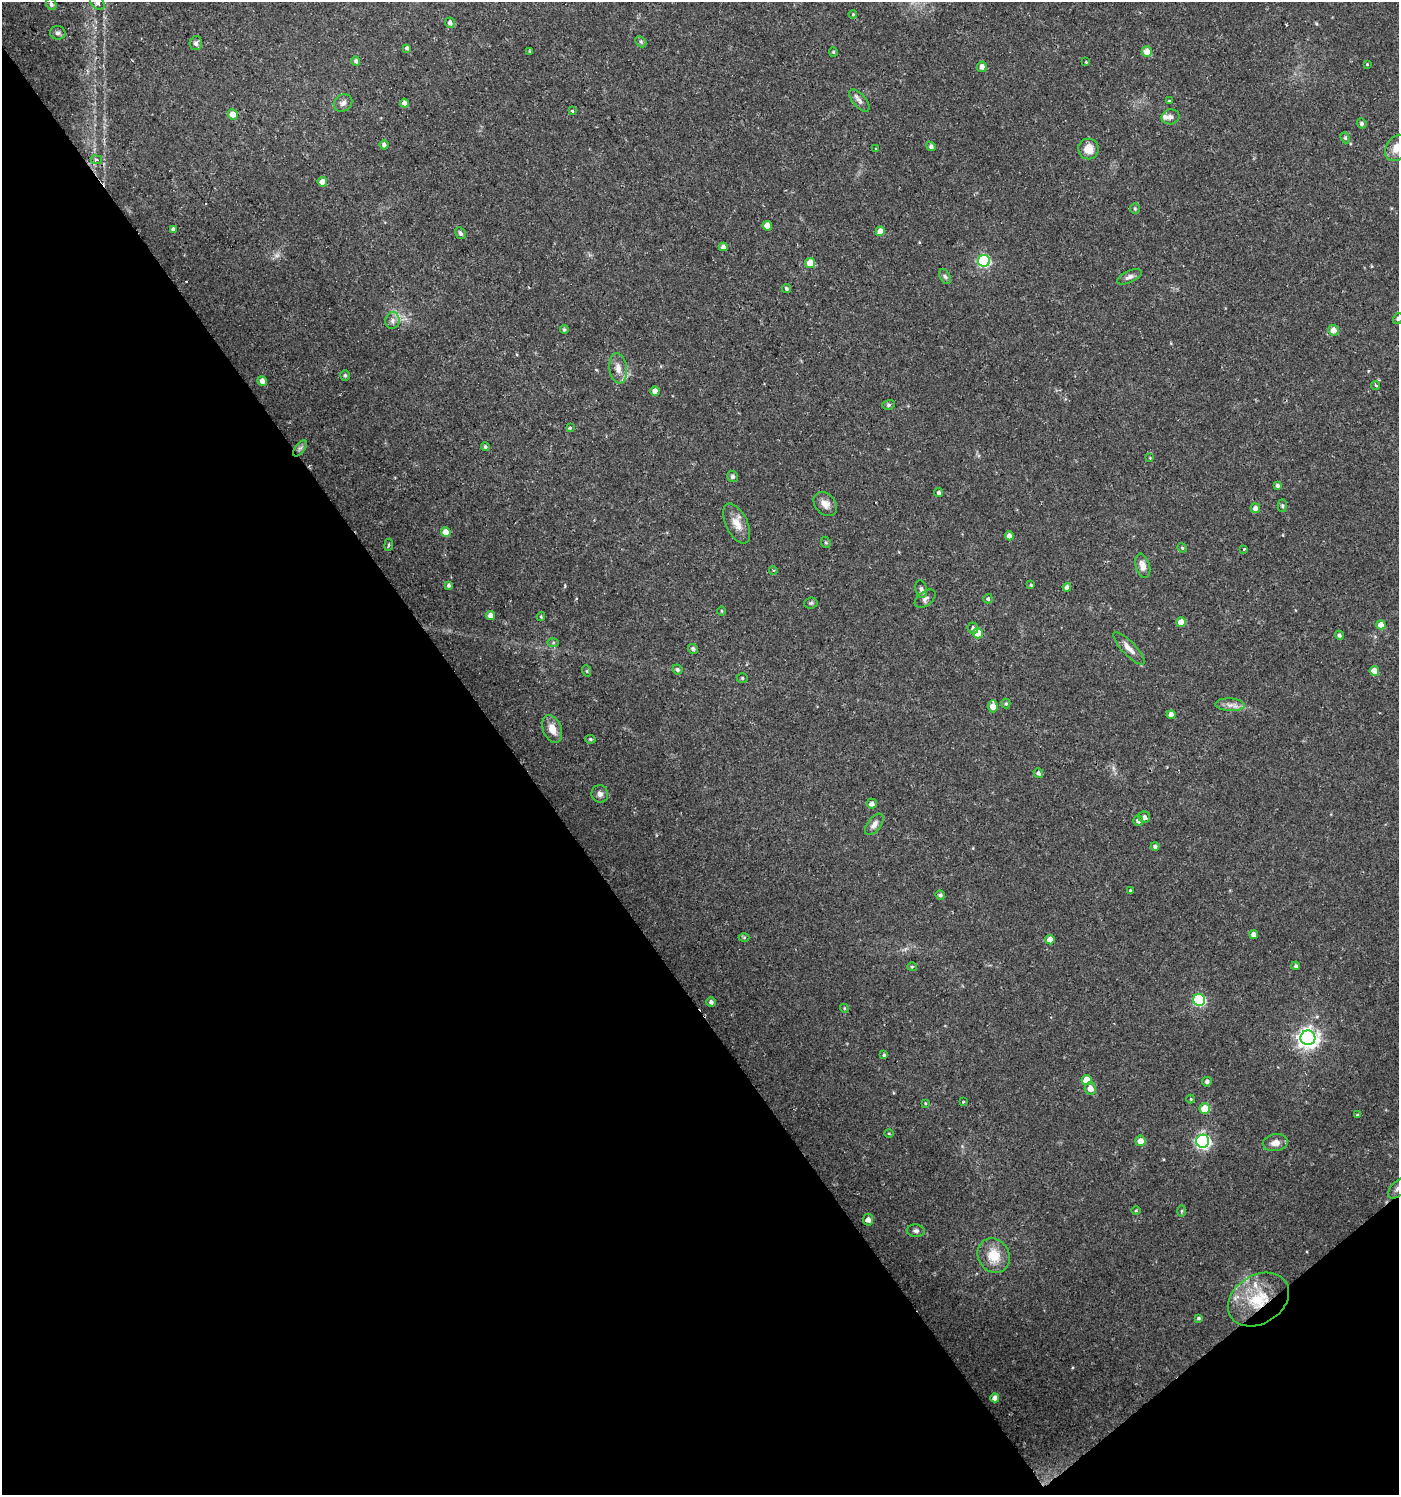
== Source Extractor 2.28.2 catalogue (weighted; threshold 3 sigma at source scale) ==
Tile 14 of 4 x 4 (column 2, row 4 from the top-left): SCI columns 1528-2924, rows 3-1495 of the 5915 x 5974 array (HDU 1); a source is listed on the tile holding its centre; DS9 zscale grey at full resolution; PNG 1401 x 1497 px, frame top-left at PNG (2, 2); each listed source drawn as its Kron ellipse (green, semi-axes under 4 px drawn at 4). Shown black and unused: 39% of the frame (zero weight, under 2 of 3 exposures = <1% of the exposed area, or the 3 px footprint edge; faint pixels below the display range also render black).
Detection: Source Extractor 2.28.2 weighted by HDU 2 'WHT'; one run over the whole footprint, this tile lists its part. Background 0.0257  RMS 0.0043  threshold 0.0194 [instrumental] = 3 sigma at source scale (4.5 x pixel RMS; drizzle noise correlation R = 1.50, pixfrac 1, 0.0396/0.0396 arcsec/px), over >= 5 px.
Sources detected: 143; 2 too faint to see at this stretch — neither listed nor drawn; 2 inside a brighter listed object's ellipse — not listed separately; the other 139 listed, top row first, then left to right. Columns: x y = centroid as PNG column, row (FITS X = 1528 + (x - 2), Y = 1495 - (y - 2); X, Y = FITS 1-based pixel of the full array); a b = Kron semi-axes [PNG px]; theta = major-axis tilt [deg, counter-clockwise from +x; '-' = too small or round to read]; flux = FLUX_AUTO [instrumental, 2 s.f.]
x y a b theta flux
97 3 8 6 -48 2
51 4 6 5 - 1.1
853 14 4 3 - 0.53
450 23 5 5 - 1.7
58 33 8 6 -13 1.4
641 42 6 4 -45 0.77
196 43 7 6 - 1.4
407 48 4 4 - 1.1
530 51 4 3 - 0.4
833 52 5 4 - 0.55
1147 52 5 5 - 5.1
356 61 5 4 - 0.95
1086 62 3 3 - 0.32
1367 64 4 4 - 0.42
982 67 5 4 - 2.4
859 101 13 6 -49 1.9
1169 101 4 3 - 0.42
343 103 10 8 35 1.9
404 103 5 4 - 2.4
572 111 3 2 - 0.64
233 114 5 5 - 4
1170 117 9 7 14 1.6
1362 123 5 4 - 0.84
1345 138 6 4 -68 0.63
384 145 5 4 - 1.4
931 146 5 4 - 1.1
1397 148 14 10 56 5.5
876 149 3 2 - 0.69
1088 149 10 10 - 5.4
96 160 5 3 - 0.52
322 182 5 4 - 3.2
1135 209 5 5 - 0.57
767 226 5 4 - 4
173 229 4 4 - 1.9
880 231 5 4 - 4.7
460 233 6 5 - 1.1
723 247 4 4 - 1.7
984 261 6 6 - 53
810 263 5 5 - 7.8
945 276 8 5 -62 0.97
1129 277 13 6 24 1.9
786 289 4 3 - 0.87
1398 318 6 4 59 0.75
392 320 8 7 - 1.8
564 330 4 4 - 0.71
1333 330 5 5 - 4.1
618 368 15 8 -81 3.9
345 375 5 4 - 0.81
262 381 5 4 - 2.3
1376 385 4 3 - 0.52
655 391 4 4 - 3.1
888 405 6 5 - 0.78
570 428 3 3 - 1.7
485 447 4 4 - 0.84
300 448 9 4 54 1.1
1150 458 3 3 - 0.31
733 476 5 5 - 1.2
1277 485 4 4 - 1.1
939 493 4 4 - 0.97
825 504 13 10 -47 3.3
1282 506 6 4 -88 0.66
1255 508 5 5 - 1.9
737 524 21 11 -64 5.4
446 532 5 4 - 4.8
1009 536 4 4 - 2.2
826 542 6 4 -67 0.66
389 545 6 3 82 0.52
1182 548 5 4 - 0.52
1244 549 3 3 - 0.45
1143 566 12 7 -74 3.2
773 570 4 3 - 0.4
449 585 4 4 - 0.97
1031 585 4 4 - 0.53
1067 587 4 4 - 1.7
921 589 9 5 -79 1.3
925 599 12 7 37 1.7
988 599 5 4 - 0.8
811 603 6 5 - 0.76
722 611 5 3 - 0.41
490 615 4 4 - 3.1
541 617 4 4 - 0.42
1181 622 5 5 - 5.1
1381 625 4 4 - 4.1
973 628 6 5 - 1.1
978 633 5 5 - 7.1
1339 635 4 3 - 0.98
553 643 5 4 - 0.54
1129 648 21 6 -46 3.2
693 649 5 4 - 0.99
677 669 5 4 - 0.91
587 671 6 3 -72 0.48
1374 671 5 4 - 6.3
742 678 5 5 - 0.7
1006 704 5 4 - 0.55
1230 705 14 6 -3 2.5
993 706 6 4 -89 4.5
1171 715 4 4 - 2.8
552 729 14 9 -68 4.7
590 739 5 4 - 0.66
1038 773 5 5 - 1.2
600 794 9 8 - 1.8
872 804 5 5 - 1.7
1144 817 6 5 - 1.6
1138 821 5 5 - 1.5
874 824 12 6 52 2.3
1155 847 4 4 - 1.1
1130 890 4 3 - 0.43
940 895 5 4 - 0.87
1253 934 4 4 - 2
744 937 5 3 - 0.5
1050 940 5 4 - 3
1296 966 4 4 - 1
912 967 5 4 - 0.5
1199 1000 6 6 - 50
711 1002 5 4 - 1.4
844 1008 4 3 - 0.47
1308 1038 7 7 - 250
884 1055 4 4 - 0.67
1087 1080 5 5 - 8.4
1207 1082 5 4 - 1.2
1090 1088 6 5 - 3.3
1191 1099 4 4 - 0.42
963 1102 3 2 - 0.36
925 1103 4 3 - 0.42
1205 1109 5 5 - 11
1357 1115 4 3 - 0.48
889 1133 4 3 - 0.39
1140 1141 5 5 - 3.4
1203 1141 6 6 - 93
1275 1143 13 8 9 3.2
1398 1188 13 6 46 2.2
1136 1210 5 3 - 0.44
1182 1211 6 4 89 0.61
868 1220 5 5 - 2.2
916 1231 9 6 -2 1.3
994 1256 18 15 -56 9.9
1258 1299 33 24 32 24
1198 1318 3 3 - 0.67
995 1398 4 4 - 2.7
Overlapping masked pixels (flux is a lower limit): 1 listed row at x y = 1258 1299
Isophote crosses this tile's border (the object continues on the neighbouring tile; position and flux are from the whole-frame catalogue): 4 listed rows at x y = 97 3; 1397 148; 1398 318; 1398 1188